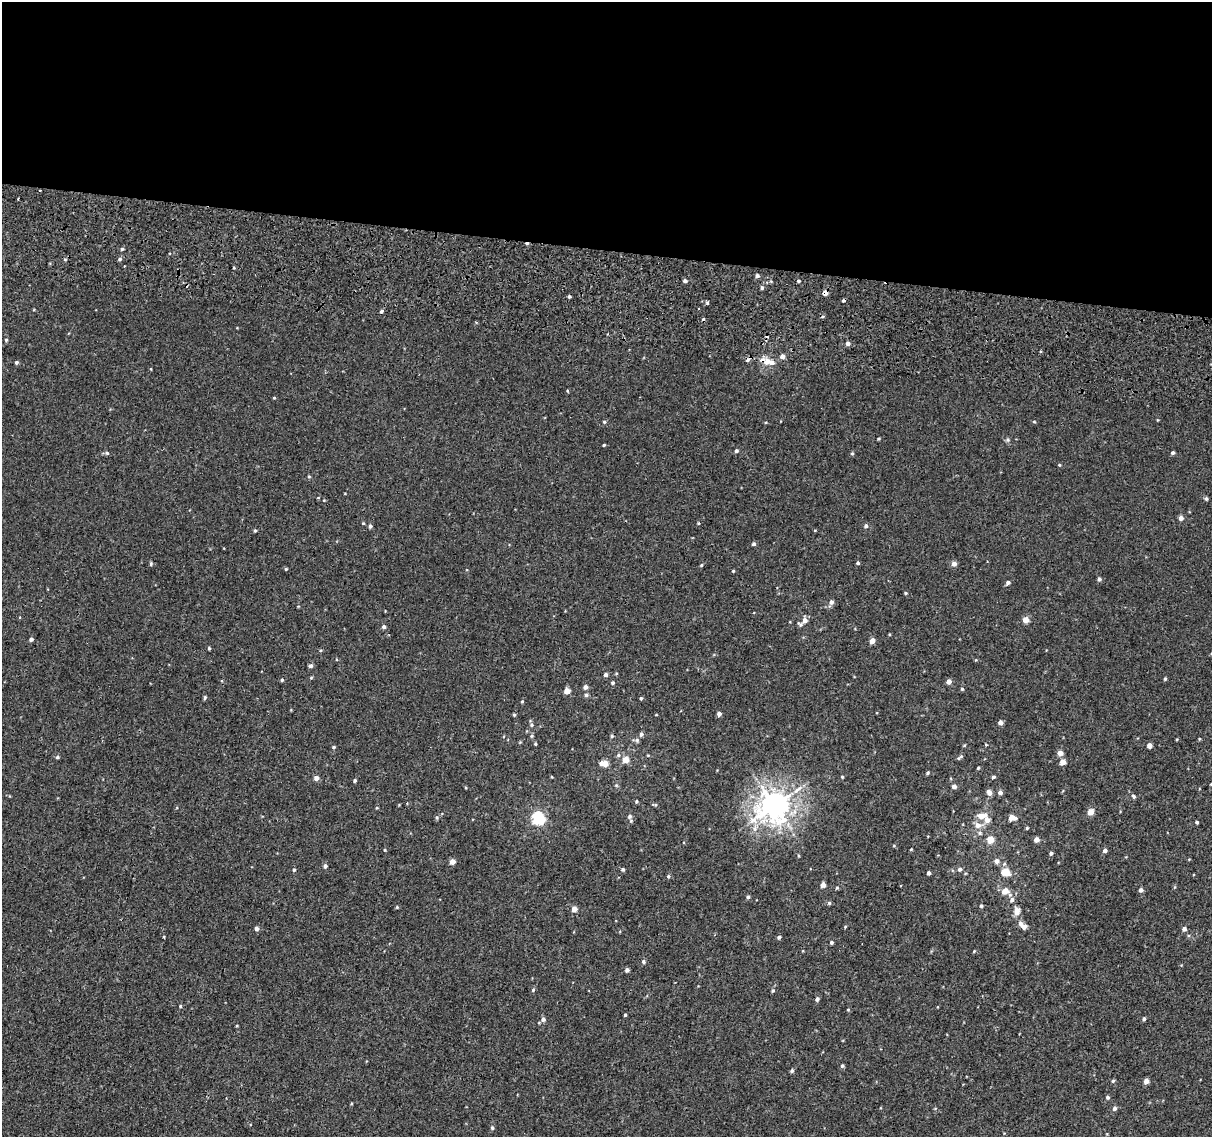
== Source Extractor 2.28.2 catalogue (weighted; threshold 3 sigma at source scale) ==
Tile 3 of 4 x 4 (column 3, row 1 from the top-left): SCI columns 2468-3677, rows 3735-4869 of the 4945 x 5257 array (HDU 1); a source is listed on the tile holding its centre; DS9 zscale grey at full resolution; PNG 1214 x 1139 px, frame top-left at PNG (2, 2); no overlay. Shown black and unused: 22% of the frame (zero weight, under 2 of 3 exposures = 6% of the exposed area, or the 3 px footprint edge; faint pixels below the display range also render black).
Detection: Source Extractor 2.28.2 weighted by HDU 2 'WHT'; one run over the whole footprint, this tile lists its part. Background 0.00573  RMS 0.0057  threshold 0.0256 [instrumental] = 3 sigma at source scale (4.5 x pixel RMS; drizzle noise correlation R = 1.50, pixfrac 1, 0.0396/0.0396 arcsec/px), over >= 5 px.
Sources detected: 189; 12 cosmic-ray / hot-pixel residue — not listed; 4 inside a brighter listed object's ellipse — not listed separately; the other 173 listed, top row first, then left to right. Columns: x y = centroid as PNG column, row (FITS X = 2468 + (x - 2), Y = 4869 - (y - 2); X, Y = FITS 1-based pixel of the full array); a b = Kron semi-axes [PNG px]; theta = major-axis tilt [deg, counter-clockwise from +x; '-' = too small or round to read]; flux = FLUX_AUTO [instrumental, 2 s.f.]
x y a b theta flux
122 249 4 3 - 1
65 259 5 3 - 0.59
120 259 5 4 - 1.1
234 268 4 2 - 0.49
757 276 4 4 - 1.6
685 281 4 4 - 1.3
798 281 4 3 - 0.81
762 288 5 4 - 1.1
825 293 5 5 - 3.1
569 297 4 3 - 0.84
707 302 3 3 - 2.4
382 311 3 3 - 3.1
476 322 4 3 - 0.47
6 340 5 4 - 0.64
847 343 5 5 - 1.8
782 356 5 4 - 2.9
748 360 7 4 45 1.5
767 361 8 7 - 4.3
16 362 4 4 - 1.2
567 391 4 3 - 0.49
274 398 4 3 - 0.5
604 422 4 4 - 0.66
1034 422 5 3 - 0.53
1007 440 6 5 - 0.96
604 445 4 3 - 0.51
736 451 5 4 - 1
107 453 5 5 - 0.94
852 453 5 4 - 0.73
1173 453 4 4 - 1
1059 465 4 4 - 0.52
309 476 5 4 - 0.62
318 498 4 3 - 0.39
1206 499 4 4 - 1
1181 518 4 4 - 2.5
363 523 4 3 - 0.53
698 523 4 3 - 0.48
370 526 5 4 - 1.2
866 526 5 5 - 1.4
255 531 4 3 - 0.64
754 544 4 4 - 1.2
858 563 4 3 - 0.98
151 564 5 4 - 0.7
954 564 4 4 - 3.5
701 565 4 4 - 0.57
286 569 4 4 - 0.59
733 571 4 3 - 0.49
1099 579 5 4 - 1.3
1008 583 5 4 - 1.5
906 593 4 3 - 0.64
831 602 5 5 - 2.1
20 617 4 2 - 0.45
805 620 5 5 - 3
1025 620 5 4 - 6.1
800 624 7 5 -31 1.1
384 627 4 4 - 1.3
31 639 4 4 - 1.5
872 641 5 4 - 3.6
209 648 4 3 - 0.71
310 666 5 4 - 1.4
606 675 5 4 - 1.3
311 678 5 3 - 0.54
1165 679 4 3 - 0.8
282 680 4 4 - 0.64
949 681 4 4 - 3
613 683 5 4 - 0.78
585 687 5 4 - 2
962 689 4 4 - 0.69
567 691 4 4 - 6.4
586 695 5 4 - 1.1
205 698 6 3 79 0.75
641 698 4 3 - 0.83
522 701 4 4 - 0.52
719 714 4 4 - 2.3
514 715 4 4 - 0.64
656 715 3 2 - 0.34
1000 723 4 4 - 2.9
532 725 6 6 - 0.99
641 734 6 5 - 1.4
531 736 5 4 - 0.73
1199 739 4 3 - 0.51
637 740 6 5 - 1
535 744 4 3 - 0.67
986 745 4 3 - 0.45
1149 746 4 4 - 2.9
334 747 5 4 - 0.7
1060 753 5 4 - 4
618 755 7 5 25 1.2
961 756 5 4 - 0.69
57 757 5 4 - 0.98
626 760 5 5 - 6.1
1063 762 5 4 - 4.3
605 763 7 5 -4 7.2
978 768 4 3 - 0.64
927 773 5 4 - 0.77
552 777 4 3 - 0.39
842 777 4 3 - 0.6
993 777 4 4 - 0.94
316 778 5 4 - 2.8
355 780 4 4 - 0.8
1211 784 3 3 - 0.53
616 785 5 4 - 0.72
954 786 4 4 - 2.8
989 792 5 5 - 3.2
1000 793 5 5 - 2.1
1133 796 6 4 -52 0.9
636 801 4 4 - 0.71
654 805 8 4 -10 0.72
774 805 10 9 - 680
1090 812 5 4 - 5.8
630 816 6 6 - 1.4
982 816 16 8 3 4.5
437 817 5 5 - 0.79
1012 817 5 4 - 5.8
538 818 6 5 - 79
1197 822 3 3 - 0.91
978 825 9 8 - 3.6
755 828 11 7 65 3.3
1027 828 4 3 - 0.57
980 833 6 5 - 1
990 840 5 5 - 8.7
1036 840 4 4 - 3.2
894 846 5 3 - 0.48
911 849 3 3 - 0.46
385 850 4 3 - 0.46
1105 850 4 4 - 1.8
1051 853 4 4 - 1
997 861 6 5 - 2.1
452 862 4 4 - 4.1
1004 864 6 5 - 1
325 866 5 5 - 1.3
623 869 4 4 - 0.97
960 869 5 5 - 1.6
294 870 4 4 - 0.82
1005 872 7 5 -14 9.9
929 873 4 3 - 1.4
668 876 5 4 - 0.84
823 885 4 4 - 3.8
1175 887 5 3 - 0.48
837 888 4 4 - 0.64
1141 890 4 4 - 1.6
1005 891 8 7 - 4.8
748 897 4 4 - 0.97
1012 900 8 6 64 2
829 903 5 5 - 0.82
981 906 4 4 - 0.83
397 907 4 3 - 0.55
574 909 4 4 - 4.8
1016 911 7 5 -87 5.4
1021 923 6 5 - 2.4
845 927 5 3 - 0.46
256 929 4 4 - 1.9
1184 929 4 4 - 2
164 937 4 2 - 0.44
779 937 5 4 - 0.99
831 942 4 4 - 0.99
974 951 4 3 - 0.46
644 962 6 5 - 1
627 970 4 4 - 2
533 990 5 4 - 0.78
773 991 5 4 - 0.83
817 999 4 4 - 1.6
180 1006 4 3 - 0.61
848 1010 4 4 - 0.51
625 1015 3 3 - 0.75
543 1019 5 5 - 1.9
1144 1019 4 4 - 1
842 1066 5 4 - 0.89
792 1071 4 4 - 1.1
1113 1081 5 4 - 0.73
1146 1081 4 4 - 3.5
1108 1097 5 4 - 0.94
1114 1108 6 5 - 1.6
492 1128 5 5 - 1
Overlapping masked pixels (flux is a lower limit): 1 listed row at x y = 825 293
Isophote crosses this tile's border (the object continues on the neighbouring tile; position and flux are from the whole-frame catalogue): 1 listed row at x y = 1211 784